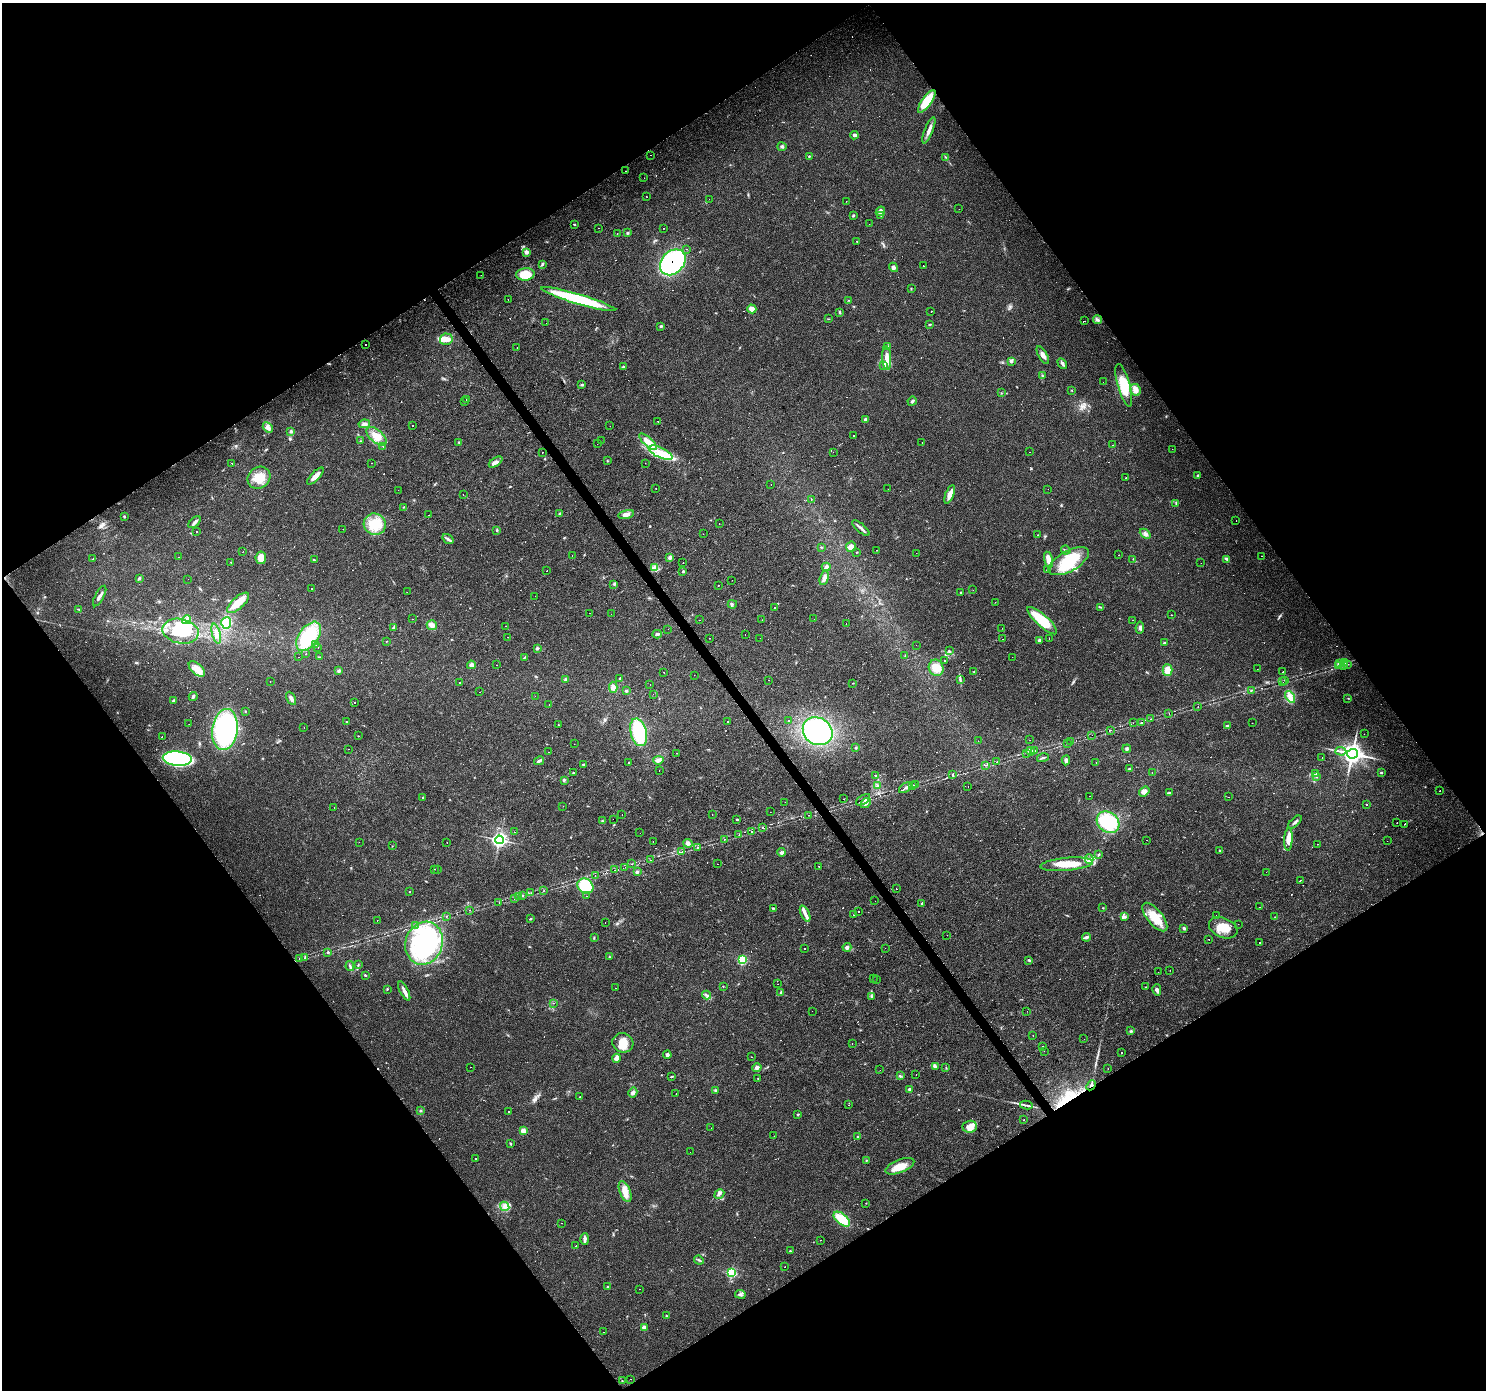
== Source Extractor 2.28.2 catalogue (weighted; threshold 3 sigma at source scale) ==
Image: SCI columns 1-5935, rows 188-5739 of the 5935 x 5862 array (HDU 1 of 3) = the unmasked area's bounding box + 8 px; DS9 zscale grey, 4 x 4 block average (1 PNG px = mean of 4 x 4 image px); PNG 1488 x 1392 px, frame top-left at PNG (2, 3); each listed source drawn as its Kron ellipse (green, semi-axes under 4 px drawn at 4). Shown black and unused: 49% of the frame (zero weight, under 3 of 4 exposures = <1% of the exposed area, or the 3 px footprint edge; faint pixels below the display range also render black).
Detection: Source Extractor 2.28.2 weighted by HDU 2 'WHT'. Background 0.0161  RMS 0.003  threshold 0.0136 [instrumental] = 3 sigma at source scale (4.5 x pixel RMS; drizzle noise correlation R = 1.50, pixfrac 1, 0.0396/0.0396 arcsec/px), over >= 5 px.
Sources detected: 797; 2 too faint to see at this stretch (4 x 4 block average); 1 inside a brighter object's white glare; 101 cosmic-ray / hot-pixel residue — neither listed nor drawn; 14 coinciding with a brighter row at this scale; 25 inside a brighter listed object's ellipse — not listed separately; of the other 654, all 500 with FLUX_AUTO >= 0.597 (the completeness limit of this list) listed and drawn (154 fainter detections not listed), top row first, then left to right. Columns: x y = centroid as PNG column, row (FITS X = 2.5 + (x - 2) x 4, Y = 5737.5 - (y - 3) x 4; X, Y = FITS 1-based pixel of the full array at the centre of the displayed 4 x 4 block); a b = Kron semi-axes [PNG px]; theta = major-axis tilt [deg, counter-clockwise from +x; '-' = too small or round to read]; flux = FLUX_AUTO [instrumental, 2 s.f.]
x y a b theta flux
927 101 13 4 54 50
929 130 14 3 68 9.6
854 135 4 3 - 5
782 147 4 3 - 3.1
651 155 2 2 - 5.8
809 156 2 2 - 1
945 157 3 2 - 1.2
626 171 2 2 - 0.77
644 178 2 2 - 2
647 196 2 2 - 1.8
709 199 2 2 - 2
846 201 2 2 - 0.99
959 209 2 2 - 1.7
880 211 5 4 - 8.4
853 215 3 2 - 2
881 216 2 2 - 1.1
574 224 3 2 - 1.3
869 224 2 2 - 1.8
598 228 2 2 - 0.86
663 228 2 2 - 1.3
617 233 2 2 - 1.2
627 233 3 3 - 2
857 241 2 2 - 1.1
687 249 2 2 - 1.5
527 252 3 2 - 7
673 262 14 11 46 350
542 264 4 2 - 2
924 266 2 2 - 0.99
893 267 5 4 - 4.3
525 274 9 6 4 36
481 275 2 2 - 1.1
911 288 2 2 - 0.79
508 299 2 2 - 1.6
578 299 39 5 -17 130
849 300 2 2 - 0.61
752 309 4 3 - 14
931 311 2 2 - 6.5
839 312 3 2 - 1.6
828 319 3 2 - 0.76
1097 320 4 3 - 4.4
1085 321 2 2 - 0.91
546 323 2 2 - 1.1
930 324 3 2 - 1.3
661 326 3 2 - 2.3
446 339 6 5 - 12
365 344 2 2 - 1.4
887 347 3 3 - 4.7
517 348 2 2 - 2.8
1043 355 10 4 -60 7.8
887 358 12 4 -86 18
1011 361 4 3 - 3.4
1062 364 6 3 -58 3.9
883 365 2 2 - 2
623 366 3 2 - 1.4
1042 375 3 2 - 1.1
1103 382 2 2 - 2.2
582 385 4 2 - 2.2
1124 385 22 6 -74 48
1072 390 2 2 - 0.72
1135 390 6 5 - 13
1001 393 2 2 - 0.81
467 400 2 2 - 0.99
465 401 2 2 - 3.2
912 401 5 2 - 3
865 419 3 3 - 3.1
658 421 2 2 - 1.2
364 424 6 4 7 7.2
413 425 2 2 - 3.2
610 426 2 2 - 0.61
268 427 6 4 -44 8.1
291 431 3 2 - 2.1
854 435 2 2 - 4.5
376 436 12 6 -39 26
361 441 2 2 - 0.82
601 441 2 2 - 1.4
459 442 4 2 - 1.6
648 442 11 4 -42 24
922 443 2 2 - 1.1
597 444 2 2 - 0.61
1113 445 2 2 - 1
383 446 2 2 - 31
1172 449 2 2 - 0.75
542 452 2 2 - 2.4
833 452 2 2 - 1.5
1029 452 2 2 - 0.73
660 453 13 5 -25 26
607 461 2 2 - 0.7
496 462 7 3 33 6.3
232 463 2 2 - 2.5
372 463 2 2 - 2.5
645 463 2 2 - 0.7
1198 475 2 2 - 1.6
315 476 11 3 46 14
259 478 12 10 38 32
1126 478 2 2 - 21
771 484 2 2 - 0.93
656 488 2 2 - 4.2
888 489 2 2 - 2.3
1048 489 2 2 - 0.82
398 490 2 2 - 0.8
463 494 2 2 - 1.3
950 494 10 3 68 15
811 499 2 2 - 0.86
1176 504 2 2 - 0.64
403 507 2 2 - 0.71
560 513 2 2 - 5.1
626 514 8 4 14 9.4
429 515 2 2 - 1.4
124 516 3 2 - 1.7
1236 521 2 2 - 0.91
195 522 7 3 44 5
719 523 2 2 - 2.4
375 524 11 10 - 35
861 528 10 2 -40 6.3
343 529 2 2 - 1.1
497 530 3 2 - 1.6
197 532 2 2 - 8.3
703 534 2 2 - 0.83
1145 534 6 3 -40 5.7
1038 535 2 2 - 0.77
448 539 6 2 -35 3.6
821 547 2 2 - 0.95
851 547 5 5 - 7.5
876 550 2 2 - 0.61
1066 550 5 2 - 2.2
243 551 2 2 - 1.3
857 552 2 2 - 0.68
916 553 2 2 - 0.76
1119 555 2 2 - 1.7
572 556 2 2 - 1.2
1262 556 2 2 - 1.5
178 557 2 2 - 0.7
669 557 4 3 - 3.5
261 558 6 5 - 18
93 559 2 2 - 1.2
1133 559 2 2 - 0.79
1227 559 3 2 - 1.9
314 560 2 2 - 2.5
1048 560 8 3 -76 19
1069 561 22 10 29 75
230 562 2 2 - 0.7
683 563 2 2 - 3.2
1201 563 2 2 - 1.1
655 567 2 2 - 1.2
826 567 4 3 - 4
1047 570 4 2 - 1.5
547 571 2 2 - 0.67
683 571 2 2 - 3.9
139 578 4 3 - 2.4
824 578 7 4 72 9.8
188 579 2 2 - 0.9
732 580 2 2 - 0.79
614 584 2 2 - 0.83
719 585 2 2 - 4.8
312 588 2 2 - 36
973 590 2 2 - 1.2
407 592 2 2 - 0.83
961 592 2 2 - 1.3
100 596 11 2 61 6
535 596 2 2 - 2.6
995 602 2 2 - 0.74
238 603 14 6 41 24
732 604 4 2 - 2.4
1100 607 2 2 - 0.97
775 608 2 2 - 21
78 609 2 2 - 0.9
589 613 2 2 - 0.6
611 614 2 2 - 0.85
1171 615 2 2 - 1.9
412 619 2 2 - 0.86
814 619 2 2 - 1.9
186 620 5 4 - 6.4
699 620 2 2 - 20
762 620 2 2 - 2.2
1133 620 2 2 - 1.1
1042 621 19 6 -42 73
226 623 6 5 - 41
846 624 2 2 - 0.73
432 625 5 5 - 8.9
505 626 2 2 - 0.7
393 627 4 2 - 1.9
1002 628 2 2 - 1.5
1140 628 6 3 82 4.3
668 629 2 2 - 0.68
180 631 18 12 -11 110
216 634 10 3 -75 9.9
657 634 4 2 - 2.9
745 635 2 2 - 1.3
309 636 16 9 54 110
508 637 2 2 - 0.8
710 638 2 2 - 0.8
760 638 2 2 - 0.99
1049 638 2 2 - 2.4
1002 639 2 2 - 1.1
1039 640 3 3 - 2.7
386 641 2 2 - 0.72
1164 643 2 2 - 2.6
316 645 2 2 - 1.2
916 645 2 2 - 2.7
318 647 2 2 - 2.2
537 648 2 2 - 3.9
949 651 3 2 - 1.6
306 654 2 2 - 4.6
905 656 2 2 - 0.76
299 657 2 2 - 0.89
319 657 3 2 - 0.82
524 657 3 2 - 1.2
1012 657 2 2 - 2.7
944 660 2 2 - 5.8
1340 663 3 2 - 2.5
1345 663 2 2 - 0.63
1347 664 2 2 - 0.75
471 665 4 3 - 6.8
497 665 2 2 - 0.76
1344 665 2 2 - 0.62
1339 666 2 2 - 1.4
936 668 8 7 - 25
197 669 10 5 -43 16
1257 669 2 2 - 0.91
1168 670 6 5 - 21
339 671 4 3 - 3.5
974 672 2 2 - 0.74
1283 672 2 2 - 4.4
664 673 2 2 - 10
694 675 2 2 - 0.69
620 678 2 2 - 1.3
565 679 4 2 - 2.3
768 680 2 2 - 1.1
960 680 2 2 - 1.9
1285 680 2 2 - 0.66
270 681 2 2 - 0.91
1283 682 2 2 - 0.7
459 683 2 2 - 2.5
853 683 2 2 - 0.71
650 684 2 2 - 0.77
613 687 6 4 -88 7.4
626 690 2 2 - 2.5
1251 690 2 2 - 2.5
479 692 2 2 - 0.95
653 694 2 2 - 0.75
193 696 4 2 - 3.1
535 696 2 2 - 0.63
1290 697 6 4 -57 8.7
291 698 7 3 -62 5.4
1348 698 3 2 - 1
174 701 4 2 - 1.9
354 702 2 2 - 0.84
549 705 2 2 - 0.61
1198 706 2 2 - 0.64
245 711 2 2 - 1.2
1169 714 2 2 - 0.84
1151 719 2 2 - 0.78
788 720 2 2 - 2.3
728 721 2 2 - 2.1
347 722 3 2 - 1.1
1133 723 2 2 - 0.61
1142 723 2 2 - 1.6
1252 723 2 2 - 2.4
189 724 2 2 - 2.9
558 725 2 2 - 12
1227 726 3 2 - 2.2
304 727 2 2 - 1.7
225 729 21 12 82 290
1110 730 2 2 - 2.1
818 731 15 13 -32 300
639 732 14 8 -76 120
1364 734 2 2 - 2
1092 735 2 2 - 0.66
162 736 2 2 - 1.8
358 736 2 2 - 0.63
1030 740 2 2 - 0.75
978 741 2 2 - 0.67
1070 741 2 2 - 0.97
1068 743 2 2 - 0.77
574 744 2 2 - 0.67
856 748 3 2 - 1.7
349 749 2 2 - 1.1
1127 749 4 3 - 3.4
1030 751 5 3 - 8.9
1035 751 2 2 - 0.76
1341 751 5 2 - 3.6
548 752 2 2 - 2.7
677 753 2 2 - 2.3
1026 753 2 2 - 0.64
1352 754 5 5 - 630
1322 757 2 2 - 3.1
1043 758 6 2 14 2.6
177 759 15 7 -5 300
658 760 5 4 - 7.1
1066 760 5 3 - 5
539 761 5 2 - 4.1
629 762 2 2 - 0.75
997 762 2 2 - 1.3
1096 762 2 2 - 0.62
583 764 3 2 - 1.2
986 765 2 2 - 2.4
1130 769 3 3 - 2.2
659 770 2 2 - 1.9
1152 772 2 2 - 2.6
573 773 3 2 - 1.6
1381 773 3 2 - 1.5
953 774 2 2 - 1.9
1316 774 2 2 - 0.62
875 775 3 2 - 1.5
1317 777 3 2 - 1.1
564 780 2 2 - 1.4
913 785 2 2 - 0.65
915 785 2 2 - 3.5
877 786 3 2 - 1.8
968 786 2 2 - 3.2
905 788 7 2 34 6.5
1440 791 2 2 - 2.7
1144 792 6 4 36 9.7
1169 793 3 2 - 2.4
1089 796 2 2 - 0.85
422 797 2 2 - 1.3
1228 797 2 2 - 5.2
844 799 2 2 - 1.9
863 800 8 2 34 6.3
785 802 2 2 - 3.8
866 803 6 3 44 5.1
1366 804 2 2 - 2.8
563 806 2 2 - 9.7
334 808 2 2 - 1.7
770 812 2 2 - 1.5
712 814 2 2 - 2.5
622 815 2 2 - 1.9
809 815 2 2 - 0.8
613 819 2 2 - 1.7
737 819 2 2 - 1.4
602 821 3 2 - 1.2
1108 822 12 10 -38 100
1295 822 8 2 43 4.3
1397 822 2 2 - 0.69
1404 824 2 2 - 1.7
762 828 2 2 - 1.4
751 831 2 2 - 1.7
514 832 2 2 - 2.2
640 833 2 2 - 1.3
739 835 2 2 - 1.2
725 839 2 2 - 0.63
1288 839 11 4 87 18
499 840 4 4 - 210
1146 840 2 2 - 1.9
1387 841 2 2 - 0.84
359 842 2 2 - 1
653 842 2 2 - 0.87
447 843 2 2 - 1.4
688 843 5 3 - 4.8
1317 844 2 2 - 0.73
392 846 2 2 - 0.76
698 847 2 2 - 0.77
1220 851 3 3 - 2.3
682 852 3 2 - 1.2
781 852 4 3 - 4.5
1099 854 2 2 - 1.1
1089 859 4 4 - 6.4
650 860 2 2 - 0.94
631 864 2 2 - 6.4
717 864 2 2 - 0.78
1067 864 26 6 5 47
818 866 2 2 - 5.9
625 867 2 2 - 0.76
435 869 2 2 - 0.61
437 870 2 2 - 2.7
615 870 2 2 - 1.6
637 872 3 3 - 3.1
1266 872 2 2 - 1.3
595 876 2 2 - 0.6
1300 881 3 2 - 10
585 886 8 7 - 75
896 889 2 2 - 1.5
543 890 2 2 - 0.84
409 892 2 2 - 1.6
531 893 2 2 - 1.3
523 895 2 2 - 1.6
587 896 2 2 - 0.83
519 897 2 2 - 1.2
514 898 2 2 - 1.1
875 901 2 2 - 0.62
499 902 2 2 - 0.73
922 904 3 2 - 2.5
1259 907 2 2 - 3.7
773 908 2 2 - 0.74
1103 908 2 2 - 0.93
469 910 2 2 - 0.81
858 912 2 2 - 5.6
805 913 9 4 -66 8.7
854 915 2 2 - 1.1
446 916 2 2 - 1.7
1216 916 2 2 - 7.6
1125 917 3 2 - 1.1
1155 917 17 7 -51 35
1275 917 2 2 - 0.75
530 919 3 2 - 1.3
377 920 2 2 - 3
605 922 2 2 - 2.2
1238 924 2 2 - 1.1
415 925 2 2 - 1.5
1184 928 3 3 - 3.1
1223 928 15 9 -24 31
947 935 2 2 - 0.9
594 937 2 2 - 0.99
1086 937 4 3 - 3.6
1209 939 2 2 - 1.2
1260 942 2 2 - 1.6
424 943 22 18 70 280
847 947 4 3 - 4.3
805 948 2 2 - 6.1
885 948 2 2 - 1.8
328 952 3 2 - 2.4
305 957 2 2 - 1
609 957 3 2 - 1.4
299 959 2 2 - 1.1
742 960 3 3 - 68
1029 960 4 2 - 2.1
358 965 2 2 - 0.63
350 966 5 2 - 2.8
1170 970 2 2 - 1.5
1158 972 2 2 - 2.4
365 975 3 2 - 1.9
873 978 2 2 - 1.4
877 980 2 2 - 1.6
778 984 2 2 - 1.1
723 986 2 2 - 0.76
1145 987 2 2 - 5.2
615 988 2 2 - 4.5
387 989 3 2 - 1.3
1157 990 5 3 - 5.2
404 991 10 3 -63 8.5
780 993 2 2 - 1.5
707 995 4 2 - 2.7
872 996 3 2 - 2
554 1003 2 2 - 1.5
812 1011 2 2 - 0.61
1027 1011 2 2 - 1
1131 1031 2 2 - 1.7
1033 1035 2 2 - 1.1
1084 1039 2 2 - 1.2
623 1043 10 9 - 24
852 1044 2 2 - 0.84
1043 1047 2 2 - 80
1044 1051 2 2 - 1.8
1122 1053 2 2 - 3.5
667 1055 4 3 - 4.1
751 1057 2 2 - 2.3
616 1058 4 3 - 9.2
936 1066 3 2 - 2.7
470 1067 2 2 - 0.62
757 1067 5 4 - 5.4
946 1068 2 2 - 0.77
1108 1068 2 2 - 2.4
880 1070 2 2 - 1
916 1075 2 2 - 1.3
900 1076 4 2 - 2.1
671 1077 4 2 - 1.3
758 1079 3 2 - 1.2
1091 1085 5 2 - 2.5
909 1089 3 3 - 2.3
715 1090 3 3 - 2.2
633 1093 5 4 - 5.4
676 1094 2 2 - 1.4
580 1096 2 2 - 1.2
849 1105 2 2 - 2.6
1026 1105 6 2 -13 3.1
420 1111 3 2 - 1.4
508 1112 2 2 - 1.7
798 1115 3 2 - 1.4
1024 1120 2 2 - 1.6
970 1127 7 6 - 17
711 1128 2 2 - 0.89
523 1131 3 2 - 14
774 1136 2 2 - 0.76
858 1137 3 3 - 2.4
510 1144 3 2 - 1.7
690 1152 2 2 - 0.93
476 1158 2 2 - 1.7
866 1160 2 2 - 1.1
900 1166 15 6 21 25
625 1192 11 5 -69 15
719 1194 5 2 - 2.4
866 1203 2 2 - 0.61
505 1206 5 4 - 6.9
842 1219 10 5 -40 47
561 1223 2 2 - 1.4
585 1239 6 4 89 5.4
820 1240 2 2 - 1.3
575 1246 2 2 - 1.4
790 1251 2 2 - 0.93
699 1260 5 2 - 2.4
785 1267 2 2 - 0.78
731 1273 3 3 - 71
608 1287 3 2 - 2.8
639 1289 2 2 - 1
740 1294 5 3 - 4.2
666 1316 3 2 - 1.8
644 1328 2 2 - 7.4
604 1332 2 2 - 1.6
630 1379 2 2 - 1.1
622 1381 2 2 - 1.1
Overlapping masked pixels (flux is a lower limit): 2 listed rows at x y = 673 262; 1091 1085
Diffuse or blended objects may show on this block-average render without a row.